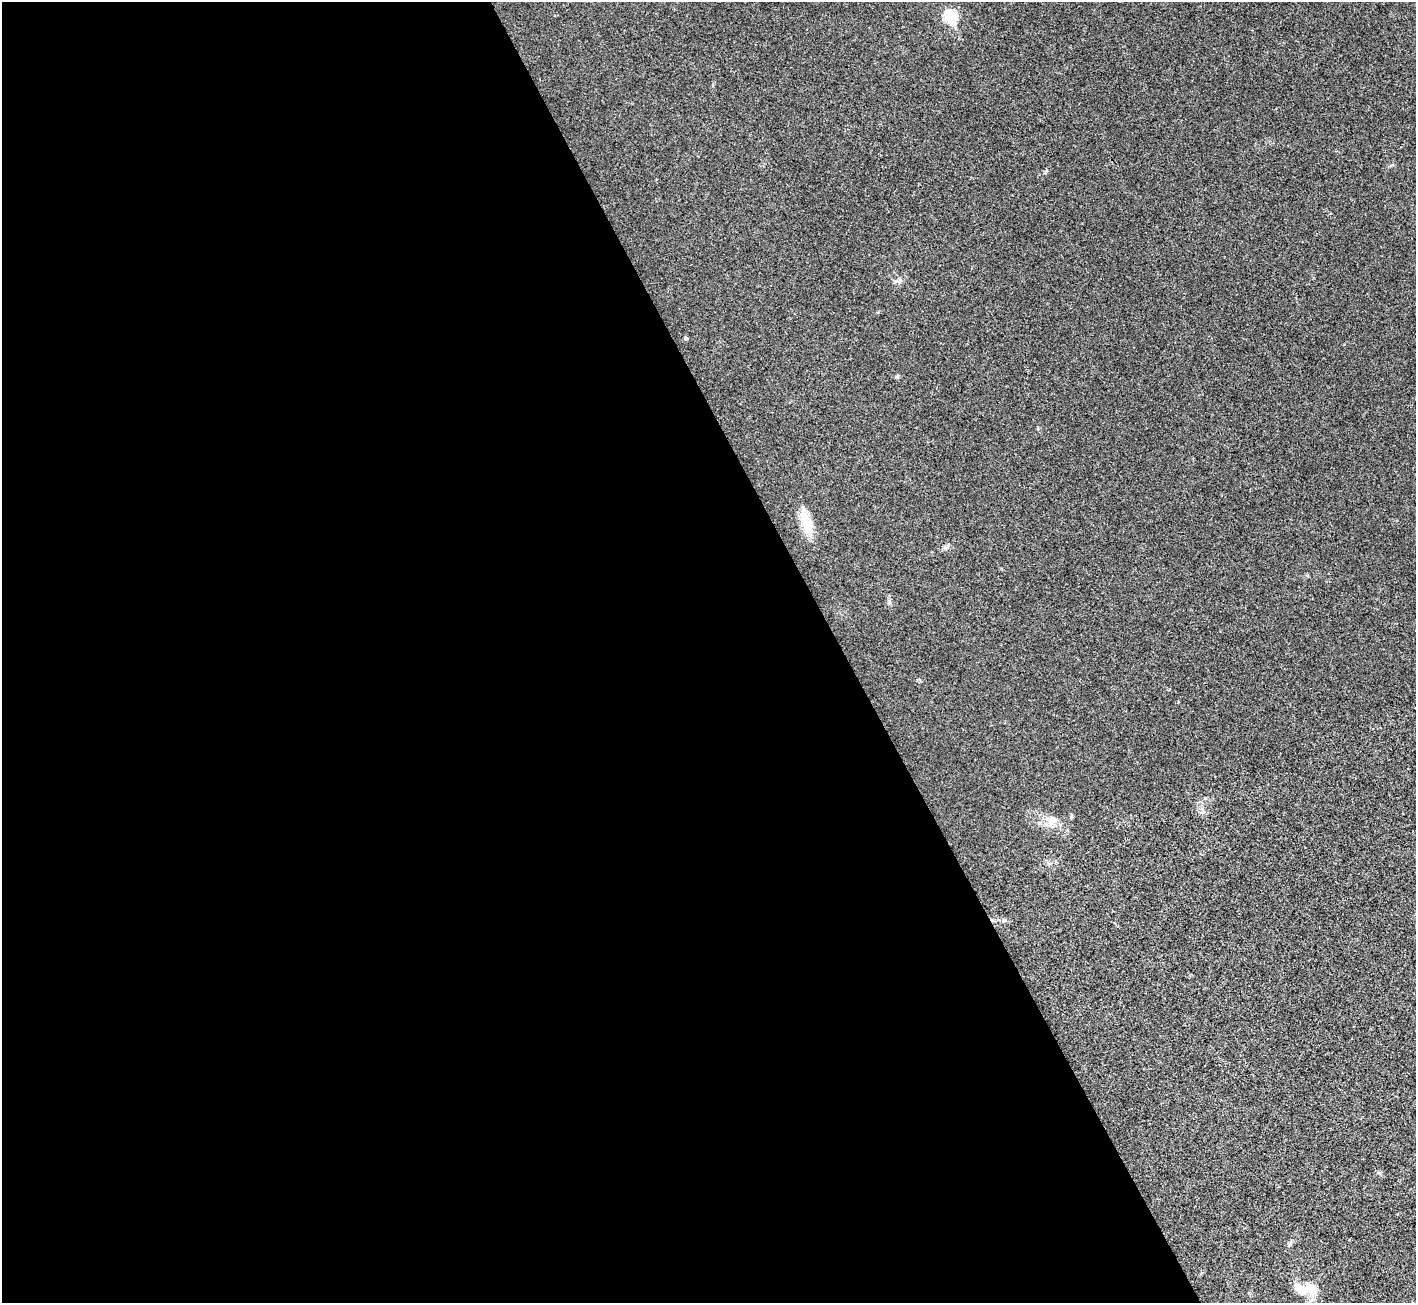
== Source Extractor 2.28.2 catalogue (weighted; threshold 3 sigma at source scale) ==
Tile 9 of 4 x 4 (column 1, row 3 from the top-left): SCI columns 5-1418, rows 1591-2891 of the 5661 x 5651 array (HDU 1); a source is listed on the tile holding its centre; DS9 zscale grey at full resolution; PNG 1418 x 1305 px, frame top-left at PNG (2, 2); no overlay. Shown black and unused: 60% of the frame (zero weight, under 3 of 4 exposures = <1% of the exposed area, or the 3 px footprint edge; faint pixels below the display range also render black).
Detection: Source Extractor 2.28.2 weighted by HDU 2 'WHT'; one run over the whole footprint, this tile lists its part. Background 0.0216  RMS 0.0044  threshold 0.0196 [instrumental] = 3 sigma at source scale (4.5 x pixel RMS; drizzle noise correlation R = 1.50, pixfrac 1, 0.05/0.05 arcsec/px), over >= 5 px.
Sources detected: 8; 1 inside a brighter listed object's ellipse — not listed separately; the other 7 listed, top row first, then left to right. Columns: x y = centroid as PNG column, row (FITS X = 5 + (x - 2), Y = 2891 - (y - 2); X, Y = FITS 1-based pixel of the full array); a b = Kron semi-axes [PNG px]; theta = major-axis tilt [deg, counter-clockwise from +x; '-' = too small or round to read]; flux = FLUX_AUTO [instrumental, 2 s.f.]
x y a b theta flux
950 17 7 6 - 38
686 338 5 4 - 0.49
897 376 6 5 - 0.66
806 523 30 13 -73 8.3
946 547 7 4 19 0.92
1051 819 19 12 -11 5
1309 1288 27 14 -11 7.7